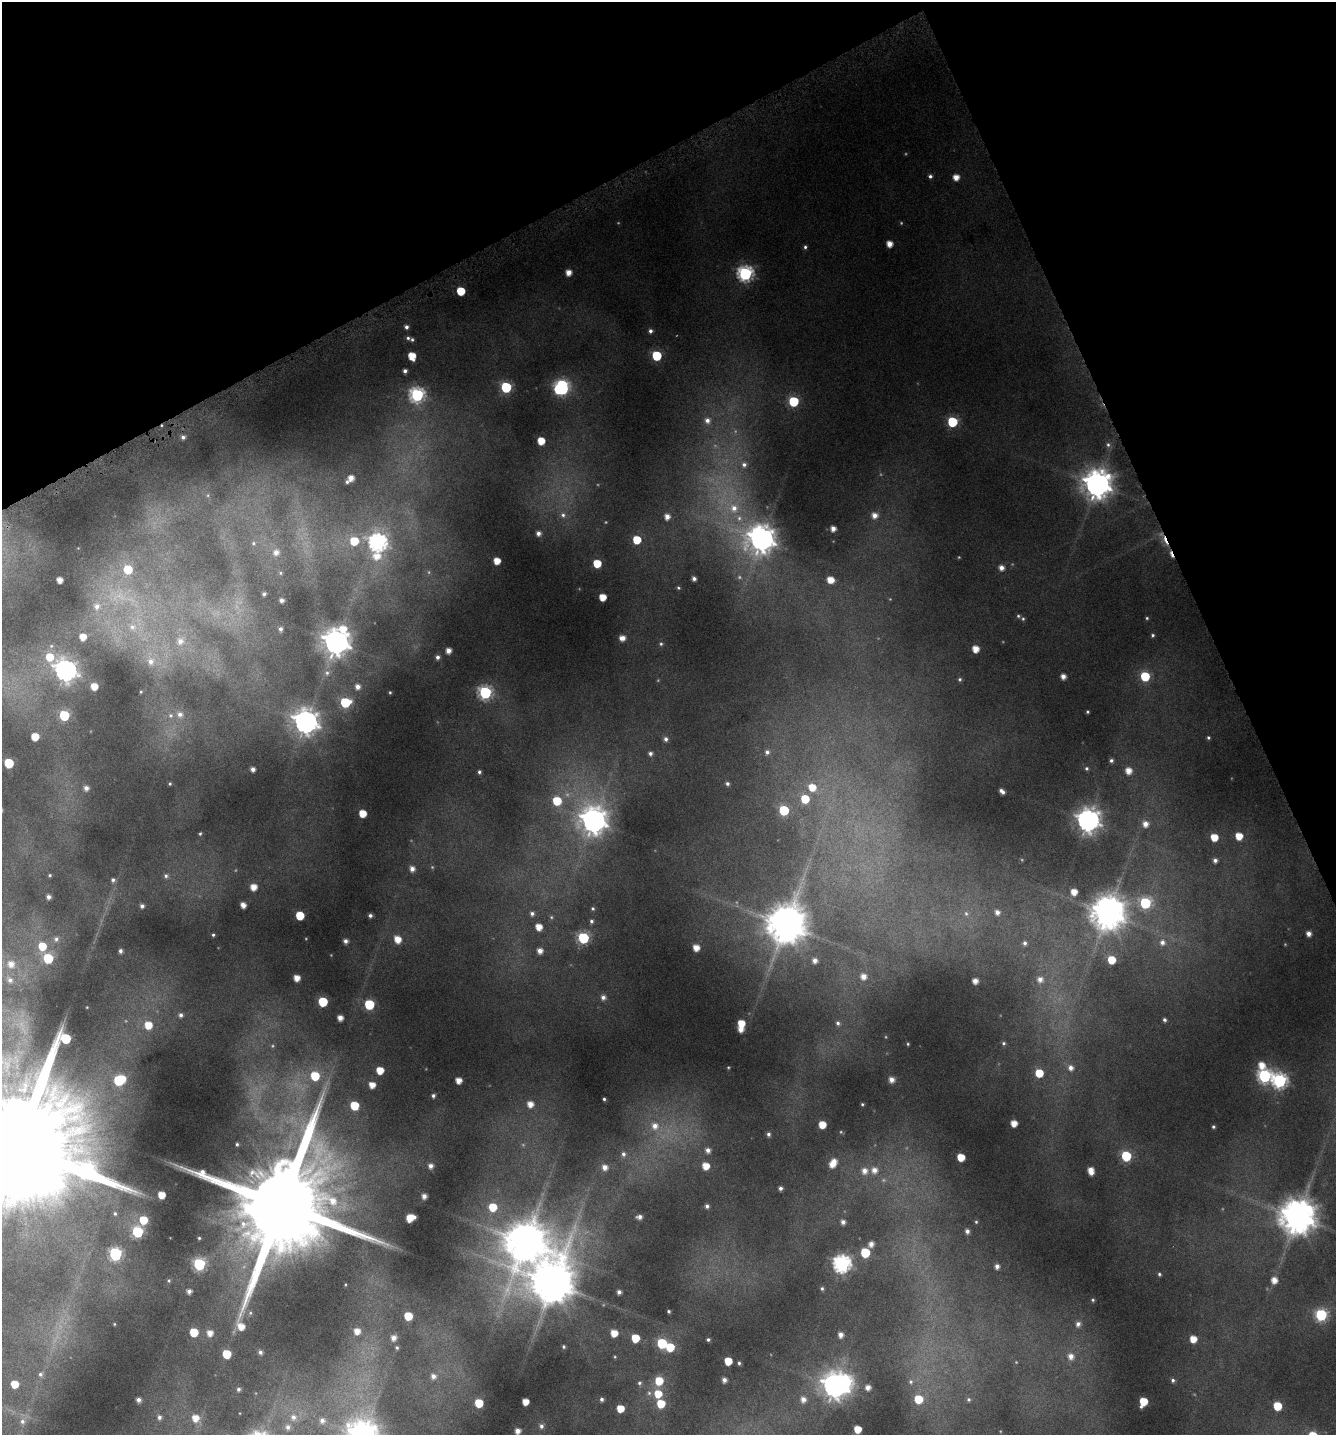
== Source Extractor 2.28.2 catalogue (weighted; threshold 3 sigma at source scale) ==
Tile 3 of 4 x 4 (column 3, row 1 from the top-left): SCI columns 2845-4178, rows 4304-5736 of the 5617 x 5774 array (HDU 1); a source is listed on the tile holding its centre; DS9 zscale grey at full resolution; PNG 1338 x 1437 px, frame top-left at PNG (2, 2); no overlay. Shown black and unused: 22% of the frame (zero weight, under 4 of 8 exposures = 2% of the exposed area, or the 3 px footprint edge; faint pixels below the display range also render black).
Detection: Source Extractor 2.28.2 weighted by HDU 2 'WHT'; one run over the whole footprint, this tile lists its part. Background 0.0963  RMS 0.0099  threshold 0.0404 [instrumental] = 3 sigma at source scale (4.09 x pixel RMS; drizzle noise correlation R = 1.36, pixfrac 0.8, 0.0396/0.0396 arcsec/px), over >= 5 px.
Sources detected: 324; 29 too faint to see at this stretch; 1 inside a brighter object's white glare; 2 cosmic-ray / hot-pixel residue — not listed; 4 inside a brighter listed object's ellipse — not listed separately; the other 288 listed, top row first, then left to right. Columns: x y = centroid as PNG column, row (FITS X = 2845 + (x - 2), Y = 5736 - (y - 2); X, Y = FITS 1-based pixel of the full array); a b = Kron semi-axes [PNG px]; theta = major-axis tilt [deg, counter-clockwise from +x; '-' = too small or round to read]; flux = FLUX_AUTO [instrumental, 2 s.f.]
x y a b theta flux
930 176 5 4 - 2.2
956 177 5 5 - 9.2
889 244 5 5 - 9.4
805 247 5 5 - 1.8
568 272 5 5 - 8.4
745 274 7 7 - 220
461 291 5 5 - 29
406 327 4 4 - 2.9
650 331 5 4 - 2.8
408 338 5 5 - 1.9
412 356 6 5 - 18
656 356 6 6 - 52
405 371 4 4 - 3
506 387 6 6 - 86
562 388 9 8 - 190
417 395 7 7 - 200
793 401 6 6 - 62
707 420 9 8 - 5.9
952 422 6 6 - 61
183 437 5 4 - 2.8
541 441 6 5 - 18
1108 445 8 7 - 3.1
744 465 9 8 - 5
351 478 6 6 - 8.3
1097 484 9 9 - 1400
208 495 5 3 - 1
734 508 15 15 - 22
563 515 8 8 - 4
875 515 7 7 - 7.5
667 517 6 5 - 6.6
833 529 5 4 - 6
538 533 5 5 - 4.2
761 539 11 10 - 1100
637 540 5 5 - 26
354 541 8 8 - 27
253 543 6 6 - 2
378 543 9 8 - 330
276 552 8 8 - 6.9
376 556 12 11 - 16
497 561 5 5 - 14
597 563 5 5 - 24
1001 568 6 5 - 5.8
128 569 7 7 - 29
280 573 6 5 - 1.5
694 579 4 4 - 3.4
59 580 5 4 - 7.8
830 580 6 5 - 13
678 588 5 4 - 1.4
264 594 4 4 - 2.3
603 597 5 5 - 14
281 600 4 4 - 3.9
97 606 9 9 - 6.7
1018 616 5 5 - 1.5
1147 618 4 4 - 1.2
1023 619 6 5 - 1.6
132 627 12 10 -1 10
280 629 6 5 - 3.3
1153 635 4 4 - 1.6
83 637 5 5 - 11
622 638 6 5 - 7
180 641 11 11 - 9.2
336 642 10 9 - 1000
661 644 6 5 - 1.6
51 646 6 5 - 1.8
975 649 5 5 - 12
448 651 5 5 - 6.6
50 657 9 7 -59 19
438 657 6 5 - 3.5
151 661 11 10 - 8.7
66 670 9 8 - 570
327 673 9 8 - 5
1063 676 5 4 - 5.6
1145 676 6 6 - 43
960 679 5 5 - 1.6
94 686 5 5 - 13
357 687 8 7 - 6.5
141 692 3 2 - 0.77
390 692 4 3 - 1.3
485 693 7 7 - 160
345 702 7 6 - 57
1087 712 3 3 - 1.1
180 714 10 9 - 7.3
64 715 6 6 - 67
306 722 9 9 - 810
35 737 5 5 - 18
1208 738 4 4 - 1.6
666 739 6 5 - 3.1
767 752 6 6 - 2.9
650 754 5 5 - 2.9
1111 760 5 4 - 2.3
9 763 6 6 - 47
1086 768 5 5 - 1.7
253 769 4 4 - 4.1
1128 771 6 6 - 10
479 772 5 4 - 2.1
170 784 3 3 - 1.1
727 784 4 3 - 2
812 787 8 7 - 16
86 788 5 5 - 4.5
1002 791 6 4 -39 4.1
805 799 6 6 - 27
557 801 8 7 - 26
784 810 6 6 - 52
363 813 5 5 - 16
1088 820 9 8 - 770
593 821 10 10 - 970
1145 824 7 6 - 7.6
200 834 4 3 - 1.2
1239 836 6 5 - 15
1214 837 5 5 - 17
1215 860 5 5 - 3.5
412 869 6 6 - 5.9
50 875 4 4 - 1.2
166 876 6 6 - 2.3
113 880 6 6 - 2.6
253 887 6 6 - 11
1074 892 5 5 - 11
48 897 4 4 - 3.6
1145 903 7 6 - 91
243 905 5 4 - 6.7
142 906 5 4 - 2.9
593 909 5 5 - 1.6
997 912 6 6 - 4.8
1108 913 10 10 - 2100
532 914 6 6 - 3.1
966 914 8 7 - 3.5
300 915 6 5 - 27
370 915 4 4 - 2.4
551 917 6 5 - 1.6
591 921 6 5 - 2.2
786 924 12 11 - 2900
539 927 6 5 - 12
1309 933 4 4 - 5.2
213 935 3 3 - 1.2
583 938 6 6 - 95
56 939 8 7 - 3.6
397 939 8 6 -62 13
345 941 4 4 - 3.8
1162 942 8 7 - 4.8
1025 943 6 5 - 2.5
42 946 8 7 - 19
696 948 5 5 - 11
120 951 5 4 - 2.8
540 951 6 6 - 6.6
48 958 6 6 - 48
815 960 5 5 - 5.3
1111 960 6 5 - 18
11 964 10 9 - 9.4
863 976 6 6 - 7.4
297 978 5 5 - 9.7
1040 979 8 7 - 5.9
10 980 9 7 -49 4.6
975 981 5 4 - 6.5
603 997 6 6 - 3.9
323 1002 6 6 - 45
369 1004 6 6 - 55
181 1015 5 5 - 2.9
340 1018 5 5 - 7
1164 1020 4 4 - 2.2
741 1023 5 5 - 14
838 1023 7 6 - 3.1
148 1025 6 6 - 16
741 1029 5 5 - 7.3
1003 1043 5 5 - 1.6
908 1044 4 3 - 1.1
1262 1065 7 7 - 12
728 1067 4 3 - 0.78
1070 1068 8 7 - 5.2
380 1070 5 5 - 16
1039 1073 6 5 - 25
315 1076 6 6 - 30
1265 1076 7 7 - 170
119 1080 8 6 25 58
458 1080 5 5 - 9.5
891 1080 5 5 - 6.7
1279 1081 7 7 - 200
372 1085 5 5 - 10
433 1096 4 4 - 2.3
604 1099 3 3 - 1.6
530 1104 7 7 - 9.3
862 1104 3 3 - 1.1
354 1106 6 6 - 28
1014 1123 5 5 - 11
822 1125 5 5 - 15
655 1126 11 11 - 12
1213 1127 4 3 - 1.4
768 1134 5 4 - 2.4
237 1144 3 3 - 1.3
17 1148 56 31 -64 55000
708 1150 6 5 - 4.6
623 1154 7 6 - 3.1
1126 1156 6 6 - 59
961 1157 5 5 - 19
832 1164 6 6 - 9.1
430 1166 5 5 - 4.4
706 1166 6 5 - 14
605 1167 6 6 - 6.2
874 1170 8 8 - 7.8
864 1171 8 8 - 7.4
1091 1171 7 5 -77 11
780 1188 4 4 - 2.6
161 1195 5 5 - 14
424 1196 4 4 - 5.2
282 1205 35 24 -76 29000
707 1206 4 4 - 2.5
493 1207 7 7 - 22
115 1213 6 6 - 1.9
1297 1216 11 11 - 2500
639 1217 6 4 3 3.8
410 1218 7 6 - 17
143 1220 6 6 - 22
843 1222 4 4 - 3.9
976 1222 4 4 - 1
967 1231 5 4 - 3.1
137 1232 6 6 - 93
199 1238 3 3 - 1.2
525 1242 16 14 23 3000
871 1244 5 5 - 5.6
865 1253 6 6 - 43
115 1254 7 6 - 150
199 1264 6 6 - 120
842 1264 7 7 - 350
997 1266 4 4 - 3.9
1159 1274 5 4 - 1.6
1274 1280 6 6 - 9.1
169 1281 4 4 - 1.3
553 1283 15 14 - 3500
822 1288 5 4 - 1.6
189 1291 4 4 - 3.9
619 1292 4 4 - 3.6
1093 1300 5 4 - 1.4
669 1311 4 3 - 1.4
250 1313 7 6 - 2.1
1321 1315 6 6 - 110
408 1316 6 5 - 24
114 1324 3 3 - 0.76
1078 1324 7 6 - 4.4
357 1331 7 7 - 8.8
194 1332 6 6 - 26
210 1333 6 6 - 8
614 1333 5 5 - 13
840 1335 5 5 - 5.4
393 1338 6 6 - 6.3
635 1338 6 6 - 22
1193 1339 5 5 - 13
708 1340 4 3 - 1.7
662 1343 6 6 - 53
564 1347 4 4 - 1.3
670 1347 6 6 - 27
397 1348 5 4 - 1.6
260 1352 5 5 - 3
226 1354 6 6 - 29
1071 1356 8 7 - 7
728 1361 5 5 - 22
739 1363 4 3 - 1.5
40 1374 6 6 - 1.9
433 1376 6 6 - 4.7
724 1380 4 4 - 4.2
1173 1380 5 4 - 2
659 1381 6 6 - 24
911 1382 8 7 - 3
639 1383 6 5 - 1.9
14 1384 5 5 - 17
835 1386 9 8 - 900
868 1387 5 5 - 5.7
238 1389 5 4 - 2.3
649 1393 6 6 - 2.4
658 1394 7 6 - 19
602 1399 4 4 - 2.5
803 1399 7 6 - 6.2
918 1399 7 6 - 26
968 1399 7 6 - 2.3
138 1400 4 4 - 3.8
1143 1401 7 5 70 24
525 1402 5 5 - 12
479 1403 6 6 - 27
661 1404 6 6 - 24
1277 1406 6 5 - 29
620 1408 5 5 - 17
159 1417 6 5 - 2.9
293 1417 9 8 - 6.1
195 1418 7 7 - 11
322 1420 7 7 - 4.5
22 1421 7 7 - 3.3
541 1426 7 6 - 3.6
288 1427 8 7 - 4.1
857 1429 5 5 - 17
518 1431 5 5 - 6.6
Isophote crosses this tile's border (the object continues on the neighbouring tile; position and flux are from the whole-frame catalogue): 2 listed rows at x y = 17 1148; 518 1431